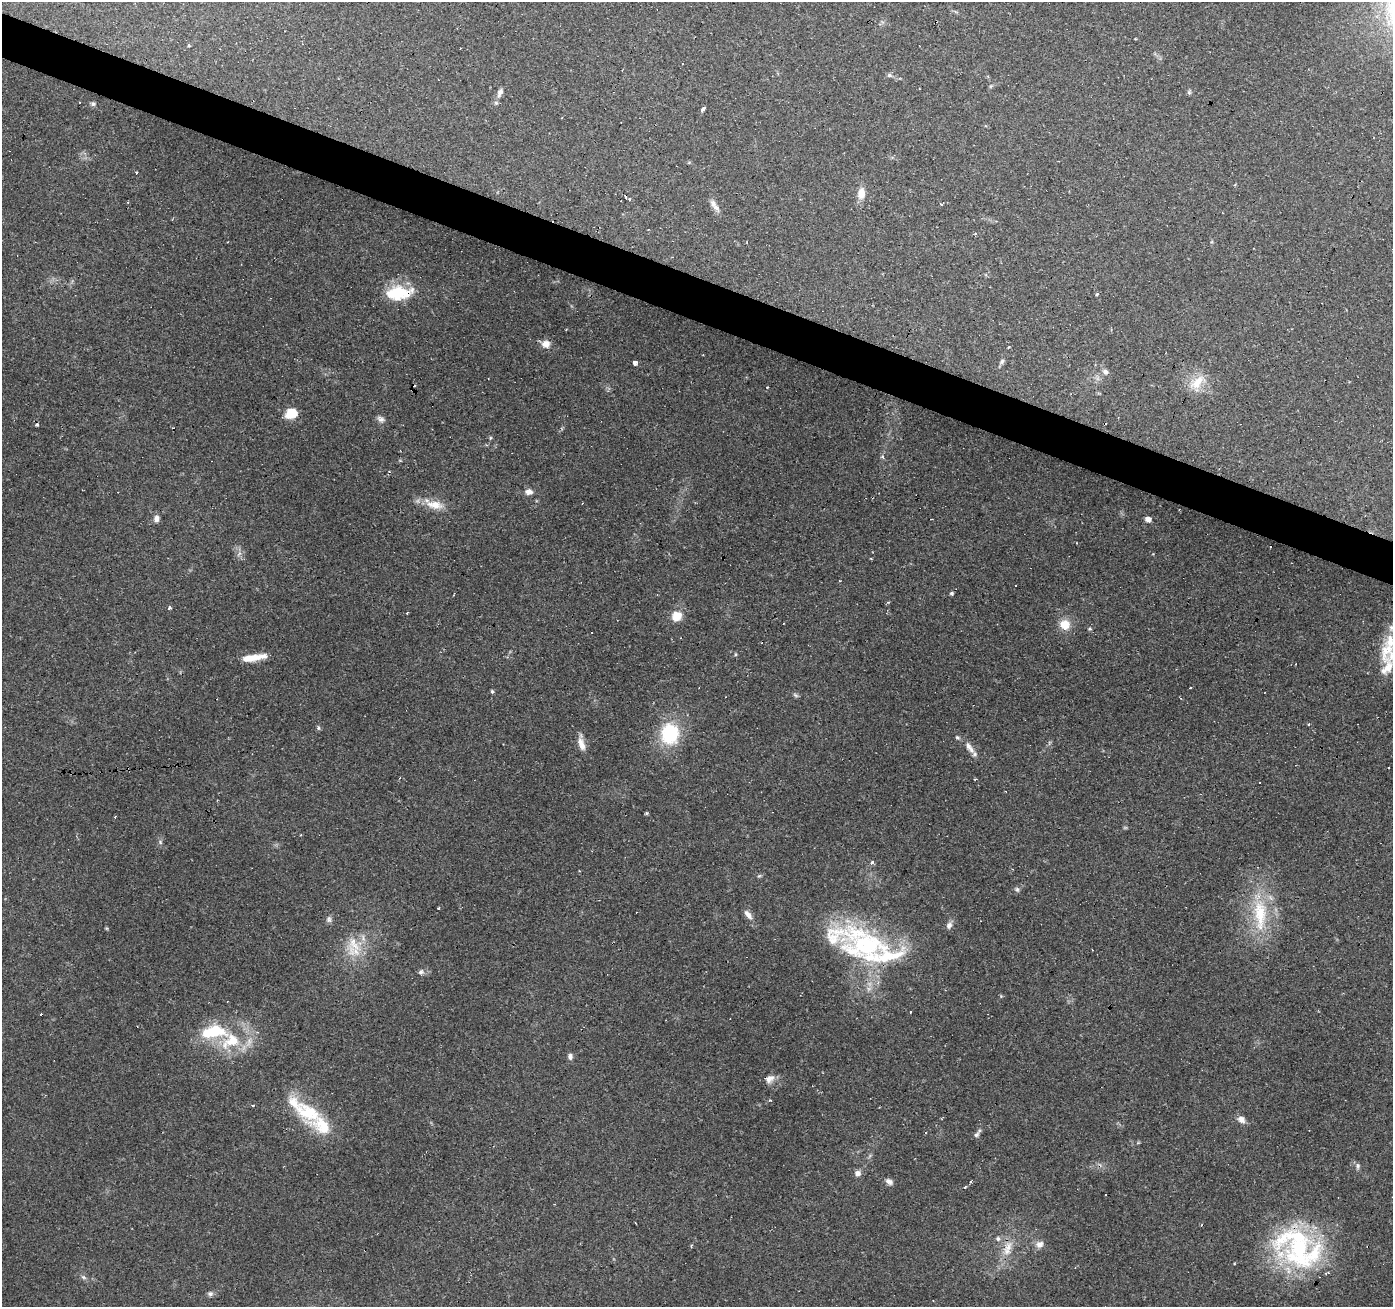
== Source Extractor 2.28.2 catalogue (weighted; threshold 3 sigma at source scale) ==
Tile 11 of 4 x 4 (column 3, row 3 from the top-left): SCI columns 2787-4177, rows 1577-2881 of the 5568 x 5698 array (HDU 1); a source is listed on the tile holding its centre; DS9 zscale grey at full resolution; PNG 1395 x 1309 px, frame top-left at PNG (2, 2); no overlay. Shown black and unused: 3% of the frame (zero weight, under 2 of 3 exposures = <1% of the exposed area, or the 3 px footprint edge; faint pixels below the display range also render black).
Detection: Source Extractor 2.28.2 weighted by HDU 2 'WHT'; one run over the whole footprint, this tile lists its part. Background 0.27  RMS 0.0078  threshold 0.0351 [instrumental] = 3 sigma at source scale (4.5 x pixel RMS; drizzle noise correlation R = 1.50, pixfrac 1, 0.0396/0.0396 arcsec/px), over >= 5 px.
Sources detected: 114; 1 too faint to see at this stretch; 1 inside a brighter object's white glare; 13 cosmic-ray / hot-pixel residue — not listed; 13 inside a brighter listed object's ellipse — not listed separately; the other 86 listed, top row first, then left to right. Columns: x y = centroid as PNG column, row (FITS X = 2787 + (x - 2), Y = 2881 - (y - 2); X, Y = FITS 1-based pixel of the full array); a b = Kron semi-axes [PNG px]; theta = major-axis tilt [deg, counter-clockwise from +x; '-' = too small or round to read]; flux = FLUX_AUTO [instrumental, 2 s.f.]
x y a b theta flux
189 45 4 3 - 1.3
460 48 2 2 - 0.62
889 75 7 5 1 1.8
500 92 11 6 66 3.7
1189 92 6 5 - 1.3
93 104 7 6 - 1.8
703 109 4 3 - 9.4
137 173 3 3 - 1.4
1235 185 4 3 - 0.81
861 193 14 9 83 8.2
630 199 3 2 - 1.4
715 205 22 6 -58 4.9
975 234 4 2 - 0.87
399 293 32 16 4 33
1097 294 5 3 - 0.94
546 344 11 10 - 5.5
1009 347 4 3 - 0.75
1002 361 8 5 52 2.1
635 363 4 4 - 5.9
1105 372 7 6 - 2.8
1197 382 27 14 40 16
291 413 12 10 24 15
381 419 11 7 -25 3
37 424 5 3 - 1.2
490 438 5 4 - 0.96
883 457 6 5 - 1.5
389 472 4 3 - 0.85
529 492 9 7 -4 4.4
434 505 24 12 -6 13
156 519 8 6 82 3.8
1148 519 4 4 - 5.7
239 554 8 4 46 1.9
951 593 5 4 - 1.3
169 608 4 3 - 3
407 613 3 3 - 1.1
677 616 13 12 - 10
1065 624 11 11 - 12
1090 629 5 4 - 0.92
1387 650 29 23 70 28
735 654 6 4 90 0.88
251 658 25 8 9 13
492 691 5 4 - 1.4
796 696 7 4 19 1.4
1309 724 3 3 - 1.2
318 728 6 5 - 1.3
670 734 23 19 84 48
957 737 7 5 -29 1.3
581 743 21 7 -78 6.5
968 746 13 7 -69 4.7
975 779 3 2 - 0.94
1260 782 3 2 - 1.1
646 813 4 3 - 1.1
160 842 6 5 - 1.5
872 863 3 3 - 3.7
1017 889 7 6 - 1.7
438 908 3 2 - 0.76
1260 914 53 18 -88 47
748 915 14 6 -51 4.6
329 919 9 7 -86 2.5
949 925 10 7 65 3.4
354 944 37 19 76 25
869 944 52 29 -9 86
421 972 8 7 - 2.3
1001 996 5 4 - 0.79
911 1012 3 2 - 0.82
211 1033 39 13 2 32
231 1041 32 19 32 36
570 1056 7 5 -80 2.6
769 1079 13 10 29 5.2
770 1100 4 3 - 2.4
253 1105 3 3 - 1.3
308 1112 40 27 -40 41
1241 1119 10 8 -29 4.5
925 1133 3 2 - 0.71
976 1135 10 6 49 2.2
1358 1166 8 6 -90 2.1
858 1173 8 7 - 3.6
889 1181 10 6 -33 3.1
971 1182 3 2 - 1.6
965 1187 3 3 - 1.3
998 1239 7 7 - 2.2
1039 1244 10 8 27 5
1008 1247 19 10 63 11
1298 1248 62 43 -29 140
83 1277 8 5 -27 2
210 1294 8 6 -1 2.1
Overlapping masked pixels (flux is a lower limit): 2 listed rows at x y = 399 293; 1298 1248
Isophote crosses this tile's border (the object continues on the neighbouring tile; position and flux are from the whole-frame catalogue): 1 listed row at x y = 1387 650